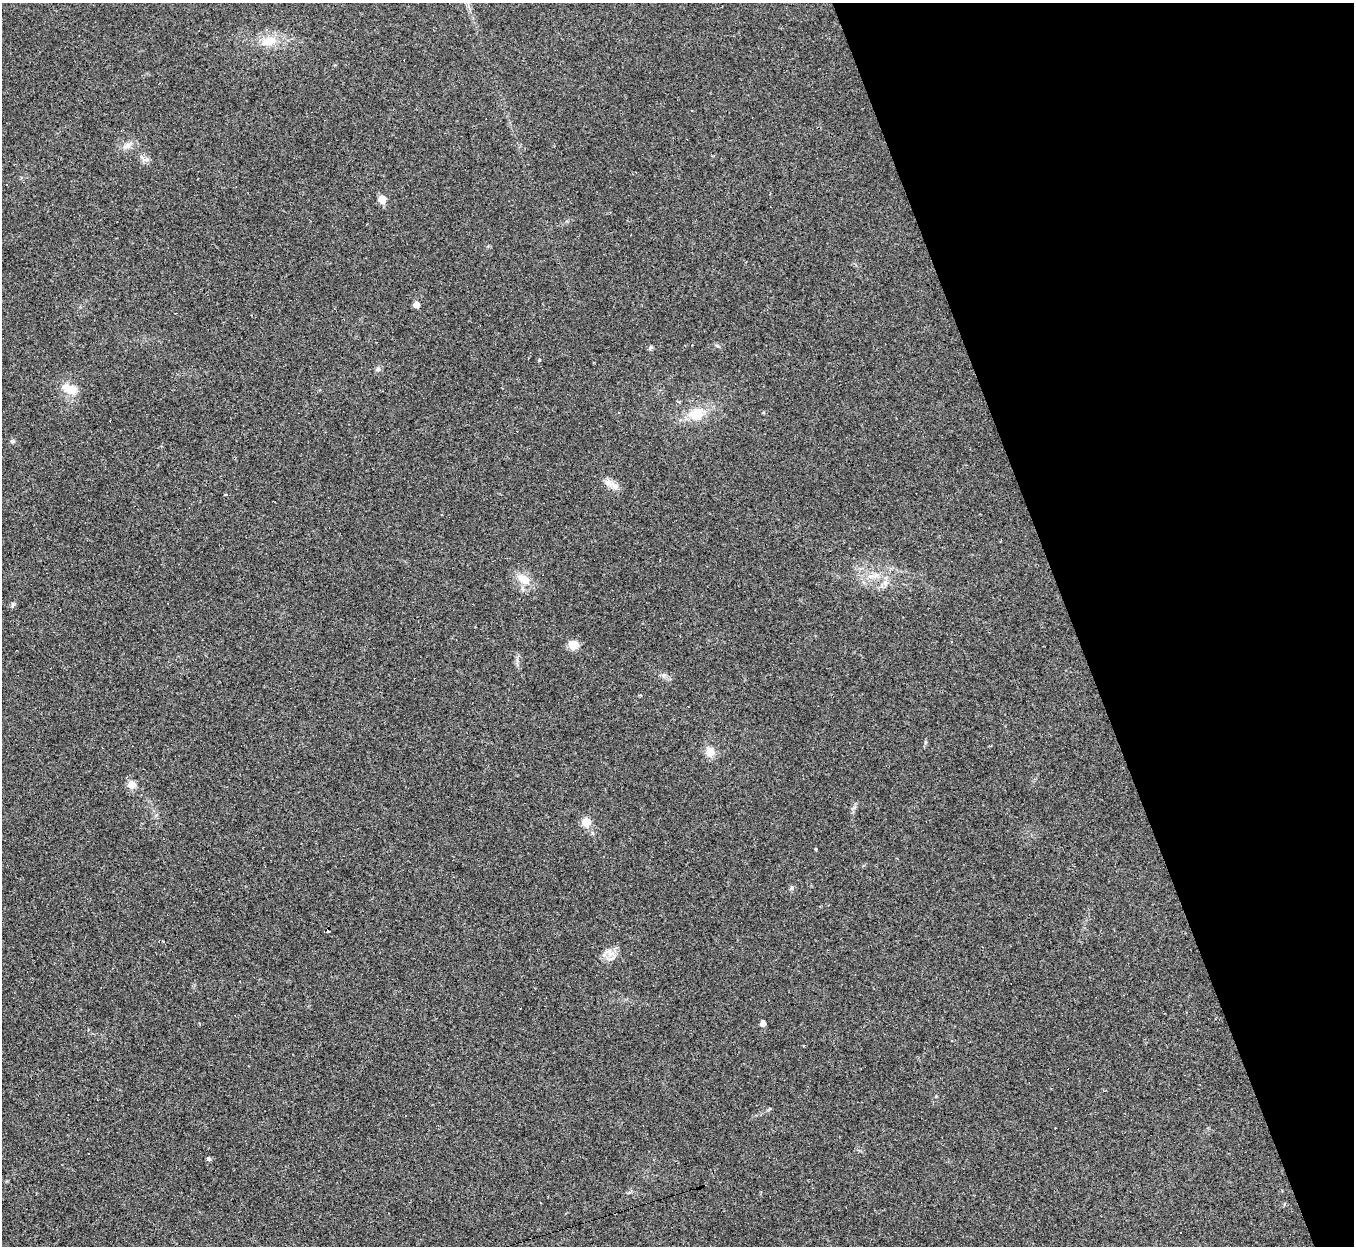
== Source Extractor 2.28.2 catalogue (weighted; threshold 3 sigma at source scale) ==
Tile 12 of 4 x 4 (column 4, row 3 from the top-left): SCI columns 4056-5407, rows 1515-2758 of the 5407 x 5390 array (HDU 1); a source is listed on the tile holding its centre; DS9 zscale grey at full resolution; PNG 1356 x 1248 px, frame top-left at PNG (2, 3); no overlay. Shown black and unused: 21% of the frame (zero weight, under 2 of 3 exposures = <1% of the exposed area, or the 3 px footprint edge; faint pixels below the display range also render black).
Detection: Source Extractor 2.28.2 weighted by HDU 2 'WHT'; one run over the whole footprint, this tile lists its part. Background 0.0571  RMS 0.0059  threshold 0.0264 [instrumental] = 3 sigma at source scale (4.5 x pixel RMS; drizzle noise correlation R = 1.50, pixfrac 1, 0.05/0.05 arcsec/px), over >= 5 px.
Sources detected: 40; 14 cosmic-ray / hot-pixel residue — not listed; the other 26 listed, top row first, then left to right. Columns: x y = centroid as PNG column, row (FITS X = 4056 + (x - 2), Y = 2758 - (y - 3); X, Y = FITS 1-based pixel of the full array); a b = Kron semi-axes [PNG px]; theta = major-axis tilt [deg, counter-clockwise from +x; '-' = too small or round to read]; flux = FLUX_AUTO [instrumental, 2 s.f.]
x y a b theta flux
269 41 20 12 17 11
692 110 3 2 - 0.42
127 146 13 7 17 3.6
147 159 7 4 71 1.3
382 199 5 5 - 12
416 305 5 5 - 5
539 360 4 3 - 0.63
378 369 7 6 - 1.6
70 389 22 12 -23 8.8
696 413 16 12 26 14
12 441 6 6 - 1.1
614 486 15 9 -33 4.8
870 576 7 4 -18 1.7
523 579 18 11 -35 9.2
13 605 7 5 87 1.2
573 645 13 11 -26 5.3
710 752 12 11 - 5.9
131 785 10 10 - 4.7
586 822 10 9 - 6.7
816 849 3 2 - 0.73
791 888 6 5 - 1.1
328 931 3 2 - 0.89
610 953 14 11 -7 5.6
763 1023 5 5 - 3.1
405 1116 2 2 - 0.43
208 1159 4 3 - 2.6
Unlisted compact peaks at least as high as the median listed source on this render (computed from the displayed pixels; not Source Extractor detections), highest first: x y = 651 347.